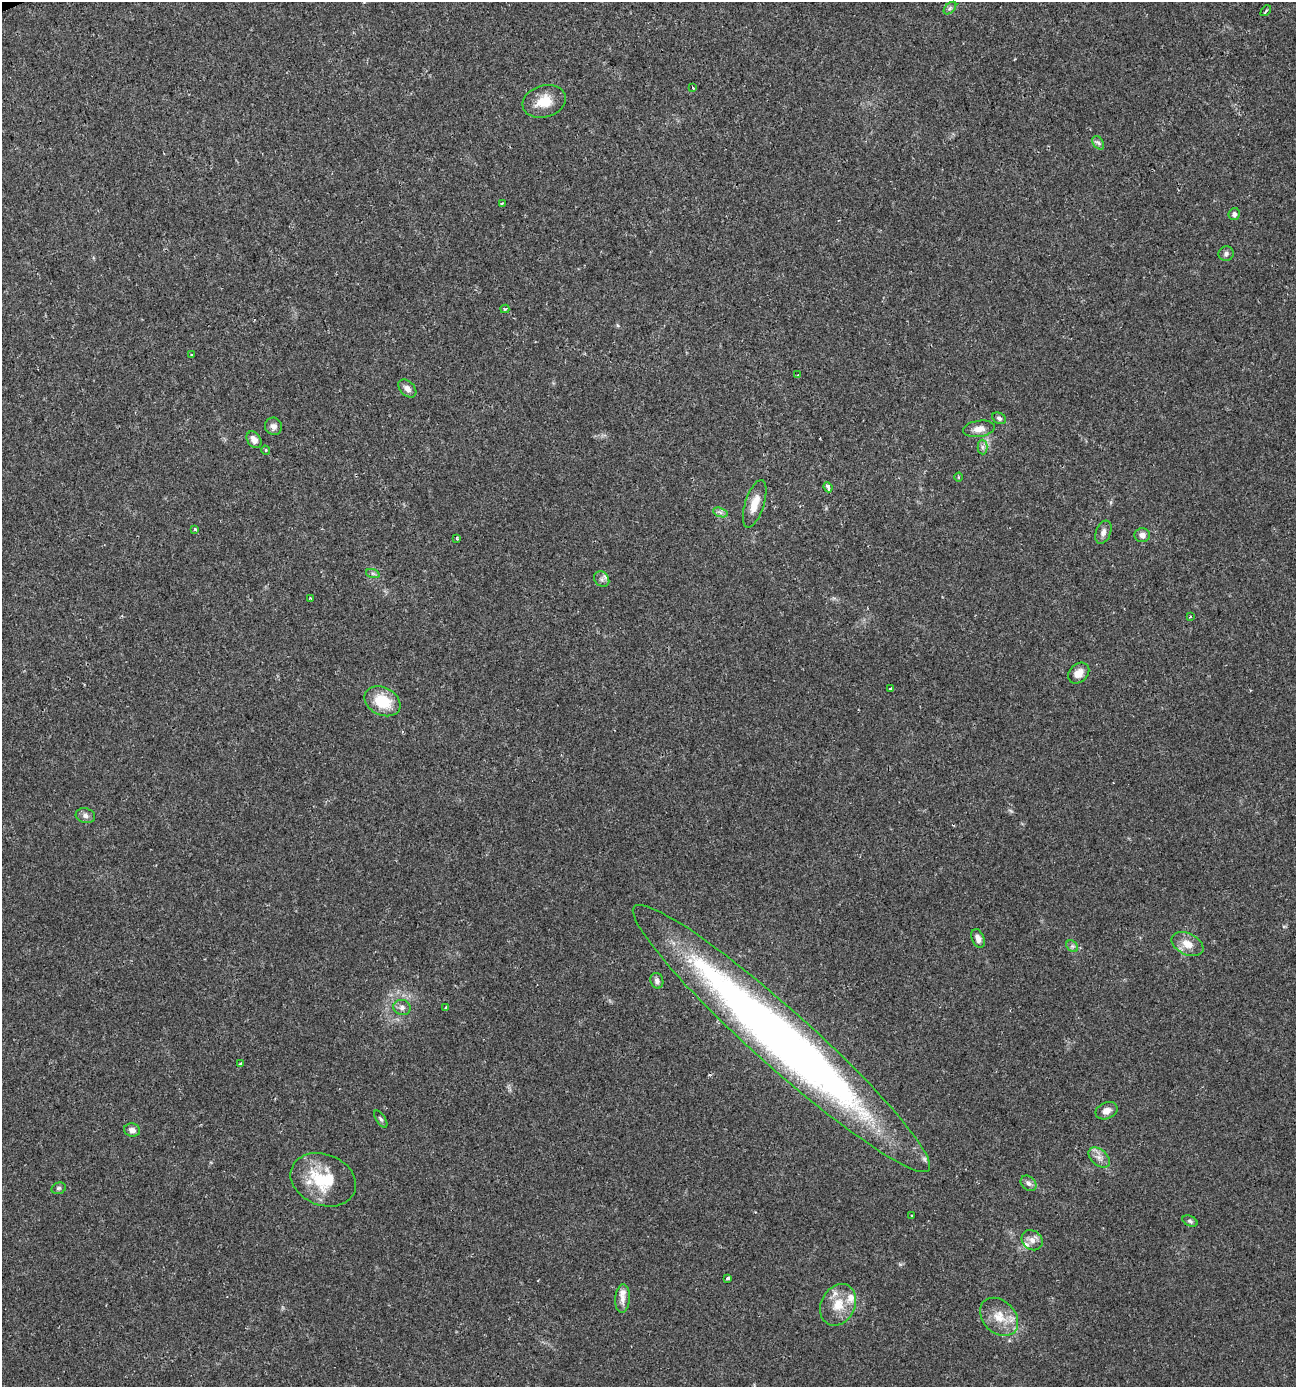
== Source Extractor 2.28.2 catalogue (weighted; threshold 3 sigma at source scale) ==
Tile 11 of 4 x 4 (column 3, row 3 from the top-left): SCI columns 2723-4016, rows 1386-2770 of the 5390 x 5540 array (HDU 1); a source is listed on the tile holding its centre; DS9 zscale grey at full resolution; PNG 1298 x 1389 px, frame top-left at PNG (2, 2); each listed source drawn as its Kron ellipse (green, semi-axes under 4 px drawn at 4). Shown black and unused: <1% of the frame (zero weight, under 2 of 3 exposures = <1% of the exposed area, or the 3 px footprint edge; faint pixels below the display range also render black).
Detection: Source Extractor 2.28.2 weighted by HDU 2 'WHT'; one run over the whole footprint, this tile lists its part. Background 0.0336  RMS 0.0032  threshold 0.0146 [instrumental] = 3 sigma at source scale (4.5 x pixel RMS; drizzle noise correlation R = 1.50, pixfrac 1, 0.0396/0.0396 arcsec/px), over >= 5 px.
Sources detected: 60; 4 inside a brighter listed object's ellipse — not listed separately; the other 56 listed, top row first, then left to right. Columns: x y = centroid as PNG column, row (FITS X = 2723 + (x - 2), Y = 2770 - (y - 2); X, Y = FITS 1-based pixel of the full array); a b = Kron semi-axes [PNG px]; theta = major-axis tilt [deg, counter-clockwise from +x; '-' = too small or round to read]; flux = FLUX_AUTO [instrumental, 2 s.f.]
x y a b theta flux
950 8 7 4 45 0.74
1266 11 6 2 46 0.32
693 88 3 3 - 0.26
544 101 22 16 16 6.7
1098 143 7 5 -56 0.75
502 204 3 3 - 0.29
1234 214 6 5 - 0.94
1226 254 8 7 - 0.96
505 309 4 3 - 0.63
191 355 3 3 - 0.58
798 375 3 2 - 0.25
407 388 11 7 -44 1.7
999 418 7 5 -28 0.76
274 426 9 8 - 1.5
979 429 16 8 8 2.7
254 440 9 6 -56 2.1
982 447 7 5 -89 0.86
266 450 4 4 - 0.43
959 477 4 3 - 0.33
828 487 5 3 - 1.8
755 504 25 9 72 4.9
720 512 7 4 -19 0.9
195 529 3 3 - 0.91
1103 532 12 7 68 1.6
1142 535 7 7 - 1.6
457 539 3 2 - 0.44
373 574 7 4 -19 0.55
602 579 8 7 - 1.2
310 598 3 2 - 0.38
1190 617 3 3 - 0.32
1079 673 12 9 43 3
891 689 3 3 - 0.89
382 701 19 13 -27 10
85 816 10 7 -16 1.3
978 938 10 6 -67 1.7
1187 944 17 10 -26 4.1
1072 946 6 5 - 0.68
657 981 8 6 -74 1.1
402 1007 9 7 -15 1.4
446 1008 4 3 - 0.62
781 1038 198 28 -42 280
241 1064 3 3 - 0.5
1107 1111 11 8 23 2
381 1119 9 4 -55 0.72
132 1130 8 6 -10 1.5
1099 1157 12 7 -42 2.1
323 1180 34 25 -22 16
1028 1183 9 6 -43 1.1
59 1188 7 5 15 0.63
912 1216 3 2 - 0.31
1190 1221 8 5 -24 0.7
1032 1240 11 9 -37 2.1
728 1278 4 3 - 1.2
622 1299 14 7 86 2.1
838 1305 22 17 62 6.8
999 1317 22 16 -45 6.7
Overlapping masked pixels (flux is a lower limit): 1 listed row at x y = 781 1038